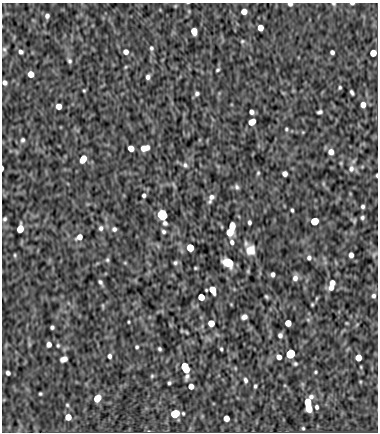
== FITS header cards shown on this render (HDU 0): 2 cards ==
NAXIS1  =                  376
NAXIS2  =                  430

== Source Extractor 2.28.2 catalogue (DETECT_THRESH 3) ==
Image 376 x 430 px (HDU 0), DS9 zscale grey, 1 PNG px = 1 image px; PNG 380 x 434 px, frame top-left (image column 1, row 430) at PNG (2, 3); no overlay
Background -2.78e-05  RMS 5.3e-04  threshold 0.00158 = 3 sigma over >= 5 px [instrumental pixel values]
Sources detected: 133; all 133 listed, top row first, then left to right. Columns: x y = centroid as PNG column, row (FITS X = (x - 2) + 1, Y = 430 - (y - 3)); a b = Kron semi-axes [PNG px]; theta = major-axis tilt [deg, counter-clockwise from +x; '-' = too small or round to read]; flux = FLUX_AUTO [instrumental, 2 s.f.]
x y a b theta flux
290 4 4 3 - 0.1
334 4 5 4 - 0.048
352 4 4 2 - 0.058
175 6 5 4 - 0.034
244 11 5 5 - 0.34
47 16 5 4 - 0.11
260 28 5 5 - 0.35
194 31 6 5 - 0.44
242 41 5 5 - 0.05
151 48 6 5 - 0.07
4 49 7 6 - 0.087
21 52 6 5 - 0.11
126 52 5 5 - 0.18
332 52 4 4 - 0.1
373 53 5 5 - 0.59
69 61 7 5 -72 0.078
218 70 4 3 - 0.052
31 74 5 5 - 0.45
148 77 5 4 - 0.11
5 83 5 4 - 0.13
340 87 4 3 - 0.049
84 91 4 3 - 0.041
352 92 5 3 - 0.075
197 93 5 5 - 0.085
363 105 5 5 - 0.25
58 106 5 5 - 0.35
251 112 4 4 - 0.13
319 112 5 3 - 0.08
252 122 6 5 - 0.43
286 129 5 4 - 0.046
303 132 5 4 - 0.031
22 140 6 5 - 0.069
131 148 5 5 - 0.41
145 148 8 5 13 0.39
331 152 6 6 - 0.28
83 159 7 5 59 0.5
185 165 7 6 - 0.093
2 168 4 2 - 0.087
351 169 10 9 - 0.2
258 173 5 4 - 0.051
285 174 5 4 - 0.16
377 175 4 2 - 0.041
323 184 8 4 -81 0.053
174 185 10 3 -64 0.055
237 187 7 5 -50 0.091
144 195 4 4 - 0.081
211 198 13 6 65 0.19
363 206 4 4 - 0.073
292 210 4 3 - 0.054
162 214 6 6 - 1.8
362 217 4 4 - 0.073
5 219 5 4 - 0.067
314 221 5 5 - 1.2
354 221 6 4 87 0.055
249 222 4 3 - 0.081
165 223 5 4 - 0.085
232 226 6 5 - 0.61
101 228 7 6 - 0.11
20 229 6 5 - 0.62
114 229 6 6 - 0.094
163 232 4 4 - 0.073
230 232 5 5 - 0.63
79 237 7 5 35 0.23
232 242 7 6 - 0.12
190 248 5 5 - 1.1
250 250 11 10 - 0.46
374 254 8 4 48 0.047
15 255 5 4 - 0.044
351 255 5 4 - 0.18
309 258 6 6 - 0.11
107 260 6 5 - 0.058
175 262 5 4 - 0.071
125 263 6 3 -18 0.037
228 263 8 6 -24 1.2
195 268 3 2 - 0.037
248 271 5 4 - 0.041
273 274 4 4 - 0.11
295 278 8 6 76 0.17
100 282 6 4 -57 0.081
332 283 7 6 - 0.23
331 288 7 6 - 0.2
212 290 7 5 -64 0.46
373 296 5 5 - 0.092
201 297 5 5 - 0.57
266 297 4 3 - 0.051
316 298 7 3 81 0.039
231 304 4 3 - 0.03
312 304 4 3 - 0.04
103 306 6 4 -72 0.043
244 317 5 5 - 0.15
308 320 6 5 - 0.062
129 322 3 2 - 0.033
211 323 5 5 - 0.47
288 323 5 5 - 0.46
347 323 3 3 - 0.033
52 327 4 4 - 0.073
182 331 6 3 -71 0.031
280 335 5 4 - 0.11
29 344 7 4 -72 0.051
49 344 5 4 - 0.17
58 345 5 4 - 0.048
137 347 4 3 - 0.056
160 349 4 3 - 0.059
221 349 4 3 - 0.051
290 354 6 5 - 3.6
109 356 5 4 - 0.099
279 357 5 5 - 0.2
358 358 5 5 - 0.46
64 359 7 5 23 0.22
295 364 4 4 - 0.06
361 367 5 3 - 0.03
185 368 10 5 -73 1.6
235 368 5 3 - 0.032
315 372 4 3 - 0.042
8 373 4 4 - 0.11
152 376 6 5 - 0.049
245 380 6 4 -76 0.089
360 382 5 3 - 0.033
169 383 4 3 - 0.058
191 386 5 4 - 0.28
255 386 4 3 - 0.059
40 394 4 3 - 0.048
311 397 7 6 - 0.12
97 398 6 5 - 0.68
308 402 6 5 - 0.66
67 405 4 4 - 0.045
317 407 4 3 - 0.075
309 408 6 5 - 0.47
183 413 3 3 - 0.045
175 414 6 5 - 1.8
68 417 5 5 - 0.43
226 418 5 5 - 0.36
303 428 4 3 - 0.044
At the frame edge (FLAGS 8, measured only in part): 6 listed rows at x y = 290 4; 334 4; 352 4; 5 83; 2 168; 377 175